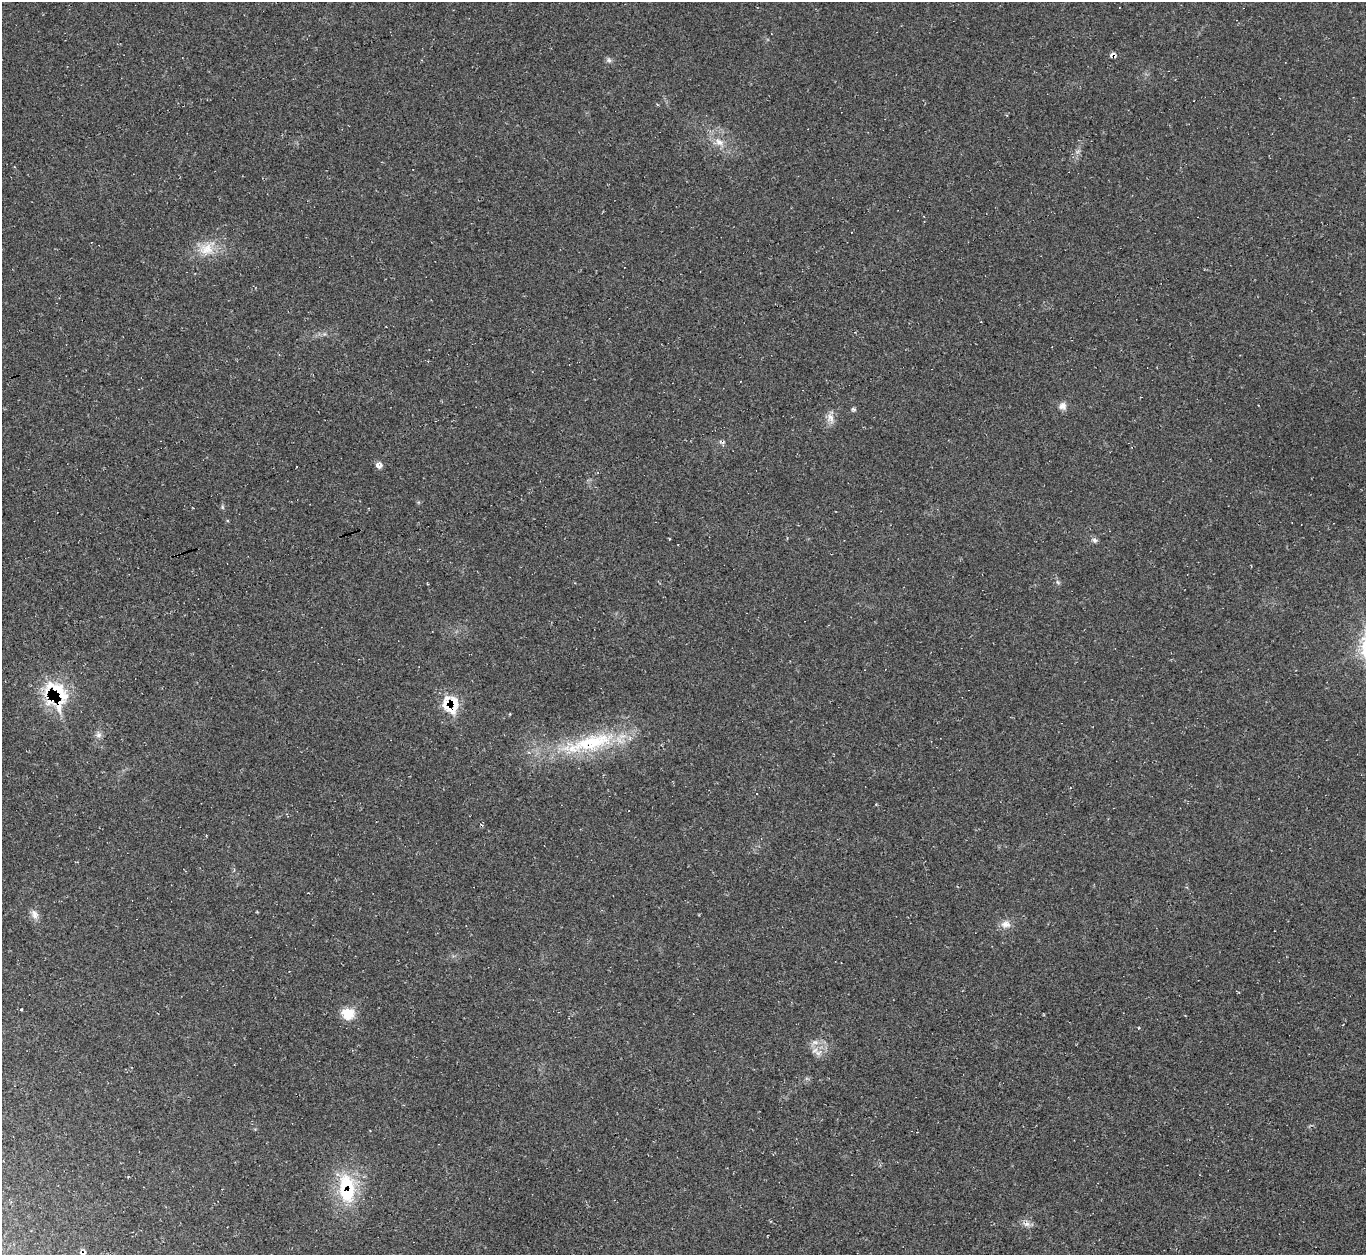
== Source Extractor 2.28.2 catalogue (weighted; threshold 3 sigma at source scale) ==
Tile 7 of 4 x 4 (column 3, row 2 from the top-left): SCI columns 2728-4091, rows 2782-4034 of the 5463 x 5446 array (HDU 1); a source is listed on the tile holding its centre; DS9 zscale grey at full resolution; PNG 1368 x 1257 px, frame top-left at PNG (2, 2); no overlay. Shown black and unused: <1% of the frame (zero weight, under 2 of 3 exposures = <1% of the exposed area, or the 3 px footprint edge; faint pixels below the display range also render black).
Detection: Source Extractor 2.28.2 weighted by HDU 2 'WHT'; one run over the whole footprint, this tile lists its part. Background 0.0604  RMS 0.0071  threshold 0.0319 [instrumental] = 3 sigma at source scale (4.5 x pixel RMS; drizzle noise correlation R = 1.50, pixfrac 1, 0.05/0.05 arcsec/px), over >= 5 px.
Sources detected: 27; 3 inside a brighter listed object's ellipse — not listed separately; the other 24 listed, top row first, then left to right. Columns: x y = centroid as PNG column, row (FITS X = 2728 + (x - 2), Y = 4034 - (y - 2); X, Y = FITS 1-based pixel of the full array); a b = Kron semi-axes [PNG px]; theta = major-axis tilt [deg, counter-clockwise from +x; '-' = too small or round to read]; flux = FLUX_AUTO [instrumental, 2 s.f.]
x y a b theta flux
1113 55 9 6 7 2.1
609 60 7 5 -45 1.7
719 142 12 8 -27 5.7
206 249 22 16 8 14
981 322 3 2 - 0.38
1063 406 10 10 - 3.7
830 418 15 7 -69 4.5
379 466 9 6 -12 3.3
222 507 6 4 -88 1.1
1094 540 8 7 - 1.9
1057 582 6 4 -69 1.2
58 691 37 15 -45 30
450 705 23 20 -66 21
98 735 9 8 - 2.8
589 743 78 20 14 65
757 793 2 2 - 0.47
35 914 13 8 -68 4.2
1006 924 14 10 7 5.3
348 1014 16 15 - 12
815 1042 9 6 5 3
818 1052 13 7 36 4.2
347 1192 38 23 84 39
1027 1224 9 7 15 3.1
83 1253 9 6 6 2.2
Overlapping masked pixels (flux is a lower limit): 5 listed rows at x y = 1113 55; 58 691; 450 705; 347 1192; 83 1253
Isophote crosses this tile's border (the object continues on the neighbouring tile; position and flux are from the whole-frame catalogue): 1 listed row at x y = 83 1253